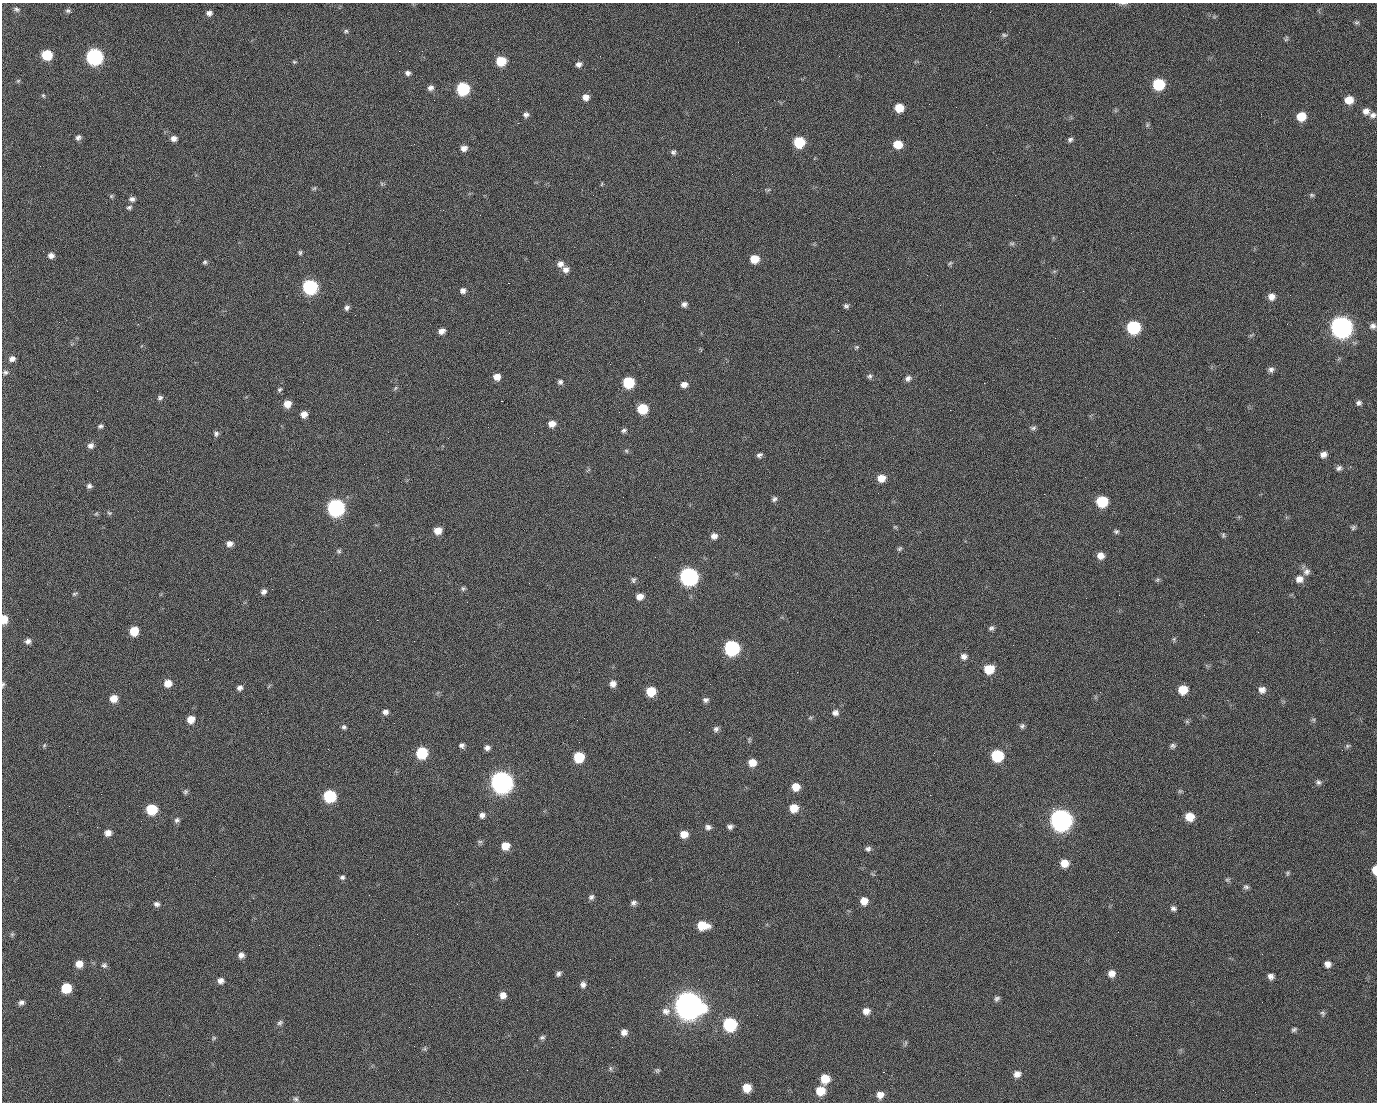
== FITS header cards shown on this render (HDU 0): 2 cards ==
NAXIS1  =                 1375 / length of data axis 1
NAXIS2  =                 1100 / length of data axis 2

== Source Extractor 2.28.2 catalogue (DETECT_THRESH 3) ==
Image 1375 x 1100 px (HDU 0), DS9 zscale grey, 1 PNG px = 1 image px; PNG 1379 x 1104 px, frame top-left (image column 1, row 1100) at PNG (2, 3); no overlay
Background 1450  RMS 28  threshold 84.8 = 3 sigma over >= 5 px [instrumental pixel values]
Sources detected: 252; all 252 listed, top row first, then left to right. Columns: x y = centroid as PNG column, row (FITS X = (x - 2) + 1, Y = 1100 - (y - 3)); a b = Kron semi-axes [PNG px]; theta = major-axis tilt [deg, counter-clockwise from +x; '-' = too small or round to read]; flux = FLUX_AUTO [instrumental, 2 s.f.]
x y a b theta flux
1123 3 11 4 3 3.8e+03
17 9 8 5 -18 4.5e+03
68 10 6 5 - 3.7e+03
71 12 3 2 - 3.5e+03
990 12 3 2 - 1.7e+03
209 13 7 6 - 7.9e+03
1356 22 7 6 - 3.6e+03
346 31 7 5 15 3.4e+03
1004 35 7 5 -2 3.7e+03
1286 39 8 4 63 3.1e+03
399 51 2 2 - 2.1e+04
47 55 7 7 - 7.5e+04
94 56 8 8 - 5.1e+05
839 56 2 2 - 8.0e+02
501 61 7 7 - 5.9e+04
294 62 6 4 -7 2.4e+03
579 64 7 6 - 7.6e+03
408 73 6 5 - 5.5e+03
18 81 5 5 - 2.6e+03
1158 84 8 7 - 1.1e+05
430 88 7 6 - 7.5e+03
463 89 8 8 - 1.8e+05
43 96 6 4 -68 2.5e+03
586 97 7 7 - 1.3e+04
498 99 2 2 - 1.5e+03
434 100 2 2 - 3.8e+03
1349 100 9 8 - 2.6e+04
899 108 7 7 - 3.6e+04
1366 111 10 9 - 1.1e+04
526 115 7 6 - 6.5e+03
1373 115 9 7 24 7.7e+03
1301 116 8 8 - 3.7e+04
518 123 2 2 - 2.4e+04
1147 125 6 5 - 3.2e+03
78 137 7 6 - 5.7e+03
174 139 7 6 - 9.9e+03
1070 140 7 5 34 4.6e+03
799 142 8 7 - 9.2e+04
898 144 8 7 - 3.2e+04
464 148 8 7 - 1.0e+04
673 152 6 6 - 4.7e+03
382 184 6 4 -71 2.5e+03
602 184 6 3 71 1.8e+03
314 188 6 5 - 2.8e+03
768 190 6 4 42 2.9e+03
1015 195 2 2 - 6.8e+03
1312 195 6 5 - 3.1e+03
111 196 6 5 - 2.8e+03
132 199 7 6 - 7.0e+03
129 207 7 6 - 4.4e+03
1012 243 9 4 0 3.7e+03
300 252 5 4 - 3.4e+03
51 255 7 6 - 8.8e+03
754 259 7 7 - 3.2e+04
205 262 6 5 - 3.4e+03
950 263 7 4 36 2.6e+03
560 264 8 8 - 1.0e+04
566 270 8 7 - 1.0e+04
927 275 2 2 - 8.4e+02
508 283 2 2 - 5.4e+04
310 287 8 8 - 3.2e+05
463 290 7 6 - 7.6e+03
1083 291 2 2 - 3.5e+03
1290 295 3 2 - 2.1e+03
1271 297 8 8 - 1.2e+04
684 304 7 6 - 6.8e+03
846 306 7 6 - 4.5e+03
347 307 7 5 72 5.6e+03
355 315 2 2 - 7.6e+02
59 322 2 2 - 1.1e+03
1287 324 2 2 - 1.1e+03
1373 326 7 7 - 6.8e+03
1133 327 8 8 - 1.8e+05
1341 327 10 9 - 1.5e+06
442 331 7 6 - 1.0e+04
856 347 6 5 - 2.9e+03
12 359 8 6 15 8.9e+03
1271 370 7 7 - 6.3e+03
5 372 7 6 - 4.7e+03
870 376 7 6 - 4.6e+03
497 377 7 6 - 1.5e+04
908 378 8 7 - 7.4e+03
560 382 7 6 - 5.4e+03
628 382 8 7 - 9.4e+04
984 383 2 2 - 1.9e+04
684 384 8 6 7 1.1e+04
395 388 7 3 53 2.7e+03
280 389 6 5 - 3.4e+03
97 391 2 2 - 1.3e+03
160 398 7 6 - 4.8e+03
501 401 3 2 - 5.8e+04
1359 403 7 6 - 5.7e+03
287 404 7 7 - 1.9e+04
642 409 7 7 - 6.9e+04
619 412 2 2 - 7.7e+02
304 414 6 6 - 1.4e+04
552 424 7 6 - 1.5e+04
100 426 6 5 - 4.3e+03
1033 428 8 5 15 4.3e+03
624 430 7 5 30 4.4e+03
216 434 7 6 - 5.0e+03
90 446 7 7 - 8.2e+03
626 451 6 5 - 3.0e+03
1323 454 7 6 - 9.6e+03
759 455 7 6 - 5.4e+03
1339 468 7 6 - 5.7e+03
881 478 8 7 - 2.1e+04
89 486 6 6 - 5.4e+03
1044 494 2 2 - 1.4e+03
623 497 2 2 - 2.7e+03
774 499 7 6 - 5.1e+03
1102 501 8 7 - 9.0e+04
336 507 8 8 - 5.7e+05
109 513 7 5 -21 3.2e+03
96 514 6 4 19 2.5e+03
895 527 6 4 -42 2.5e+03
1353 528 7 6 - 3.8e+03
438 531 7 7 - 2.1e+04
1116 531 6 5 - 3.6e+03
1223 535 7 5 -90 3.3e+03
714 536 8 7 - 9.8e+03
229 544 7 6 - 1.0e+04
900 549 7 5 39 3.5e+03
339 551 7 5 -16 3.5e+03
1100 556 7 7 - 1.4e+04
655 557 2 2 - 9.0e+02
1306 572 10 8 42 9.0e+03
689 576 9 9 - 6.8e+05
1299 579 9 8 - 1.3e+04
633 580 8 6 81 4.5e+03
1157 580 7 5 35 3.3e+03
463 588 7 5 76 3.5e+03
264 592 7 6 - 7.1e+03
75 594 8 4 17 3.0e+03
640 597 8 7 - 1.4e+04
4 619 7 6 - 3.2e+04
27 619 2 2 - 4.2e+03
377 620 2 2 - 1.1e+04
991 628 7 6 - 4.7e+03
134 631 7 7 - 4.1e+04
1174 639 7 5 78 2.8e+03
28 641 7 6 - 7.2e+03
731 648 8 8 - 3.2e+05
964 656 8 7 - 8.2e+03
989 669 8 7 - 4.6e+04
168 683 8 7 - 2.0e+04
3 684 7 4 82 3.4e+03
613 684 7 7 - 1.1e+04
240 688 7 6 - 7.0e+03
1183 690 8 7 - 3.8e+04
1262 690 9 9 - 1.1e+04
651 691 8 7 - 4.5e+04
114 698 7 7 - 2.0e+04
705 700 7 6 - 5.8e+03
385 712 7 6 - 7.1e+03
835 713 8 7 - 7.8e+03
810 718 6 4 18 2.4e+03
191 719 8 7 - 2.1e+04
1313 720 7 5 -30 3.1e+03
1187 722 6 4 -19 2.7e+03
1022 726 7 6 - 4.6e+03
344 727 7 6 - 4.5e+03
716 729 8 6 50 5.7e+03
749 740 8 4 -83 2.8e+03
44 745 6 4 69 2.7e+03
462 745 6 6 - 5.6e+03
1173 746 7 6 - 4.7e+03
1348 746 7 5 21 3.6e+03
487 748 6 5 - 6.7e+03
422 753 8 8 - 9.7e+04
934 753 3 2 - 1.7e+03
997 756 8 8 - 1.2e+05
579 757 7 7 - 7.1e+04
752 763 8 7 - 2.1e+04
501 782 9 9 - 1.5e+06
1318 782 8 7 - 5.5e+03
796 787 8 7 - 2.3e+04
1180 791 6 6 - 3.0e+03
185 792 7 6 - 4.1e+03
101 794 2 2 - 2.4e+03
930 795 2 2 - 6.4e+03
330 796 8 8 - 1.4e+05
69 806 2 2 - 6.8e+02
794 808 8 7 - 2.9e+04
1053 808 2 2 - 1.6e+04
152 809 8 7 - 7.2e+04
482 815 6 6 - 7.3e+03
1189 817 8 7 - 3.1e+04
177 820 8 6 33 5.3e+03
1061 820 9 9 - 1.5e+06
708 827 8 6 -18 6.8e+03
730 827 7 5 -7 6.2e+03
108 833 7 6 - 1.2e+04
684 834 8 7 - 2.0e+04
480 841 8 4 -8 3.3e+03
505 846 7 7 - 2.5e+04
868 849 7 6 - 5.5e+03
1064 863 8 8 - 2.3e+04
1375 870 7 4 -87 2.6e+04
1287 873 6 5 - 2.9e+03
342 877 7 6 - 5.0e+03
1227 880 6 5 - 3.3e+03
1246 887 7 6 - 4.4e+03
591 897 7 6 - 5.6e+03
864 901 8 8 - 1.8e+04
633 903 8 6 23 6.0e+03
156 904 7 6 - 6.0e+03
457 904 3 2 - 1.7e+03
1173 908 7 6 - 6.0e+03
702 925 11 7 -6 4.3e+04
1118 932 2 2 - 2.1e+03
12 934 7 6 - 3.4e+03
241 955 7 6 - 8.3e+03
610 959 2 2 - 2.4e+03
79 964 7 7 - 1.8e+04
1328 964 8 7 - 1.0e+04
104 965 8 7 - 4.9e+03
1111 973 8 8 - 1.3e+04
558 974 6 5 - 5.3e+03
1271 976 7 6 - 7.9e+03
758 980 2 2 - 1.5e+03
220 981 8 7 - 9.4e+03
583 984 8 7 - 7.3e+03
66 988 7 7 - 5.7e+04
503 995 7 7 - 1.2e+04
997 999 8 6 39 4.9e+03
21 1002 8 6 31 6.3e+03
688 1005 12 11 - 3.3e+06
666 1011 12 10 1 1.5e+04
866 1011 8 7 - 1.3e+04
1323 1013 8 5 -41 4.2e+03
757 1015 2 2 - 1.2e+03
280 1023 9 6 29 4.9e+03
730 1024 8 8 - 1.9e+05
1294 1029 7 5 31 4.1e+03
624 1032 7 7 - 1.0e+04
1136 1035 2 2 - 7.3e+02
542 1037 7 6 - 4.2e+03
214 1038 6 5 - 3.0e+03
905 1043 8 4 81 3.2e+03
424 1049 6 5 - 3.0e+03
610 1068 7 5 -83 3.5e+03
527 1070 2 2 - 8.0e+02
657 1070 6 6 - 3.3e+03
884 1072 2 2 - 1.6e+03
1017 1074 8 7 - 1.1e+04
825 1079 8 8 - 3.6e+04
747 1088 7 7 - 3.0e+04
820 1091 8 8 - 3.6e+04
169 1095 2 2 - 5.3e+03
880 1095 8 7 - 1.4e+04
296 1099 7 6 - 4.2e+03
At the frame edge (FLAGS 8, measured only in part): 4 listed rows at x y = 1123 3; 4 619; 3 684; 1375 870